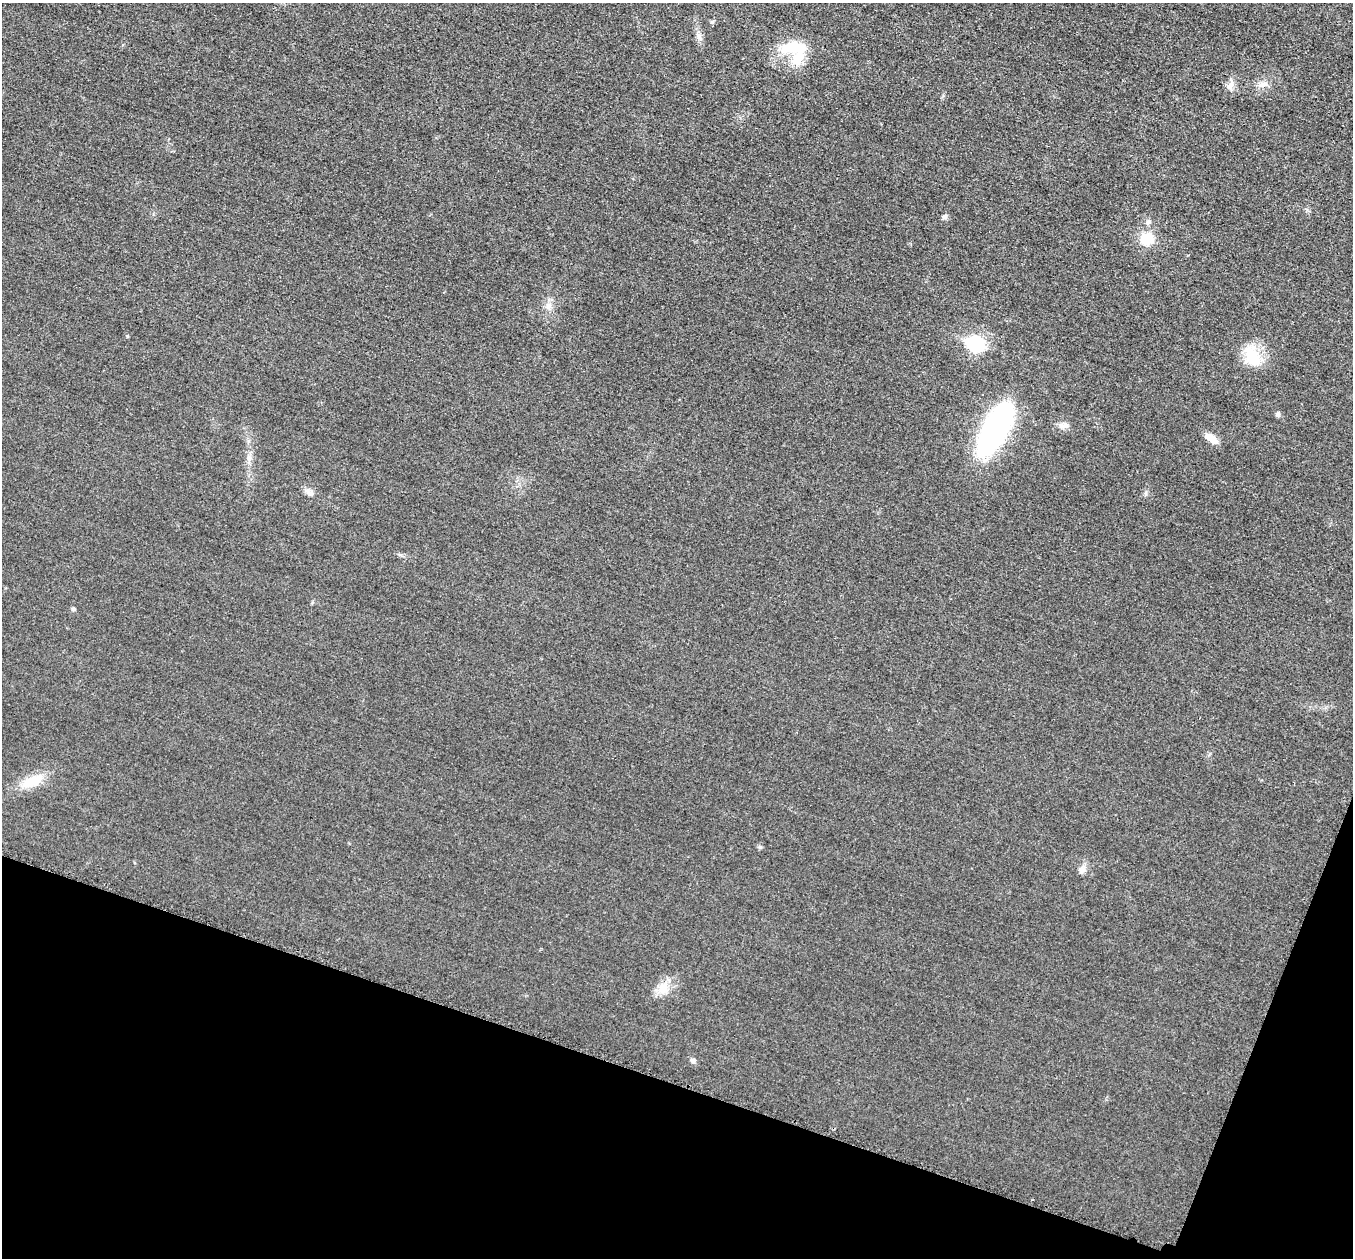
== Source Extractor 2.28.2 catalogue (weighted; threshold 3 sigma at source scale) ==
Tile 15 of 4 x 4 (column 3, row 4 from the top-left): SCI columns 2736-4086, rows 197-1452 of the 5458 x 5501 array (HDU 1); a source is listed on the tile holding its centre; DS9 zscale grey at full resolution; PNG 1355 x 1260 px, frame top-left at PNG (2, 3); no overlay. Shown black and unused: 17% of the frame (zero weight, under 3 of 5 exposures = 4% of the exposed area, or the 3 px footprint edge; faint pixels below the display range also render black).
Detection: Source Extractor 2.28.2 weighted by HDU 2 'WHT'; one run over the whole footprint, this tile lists its part. Background 0.0197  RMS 0.0051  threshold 0.0228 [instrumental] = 3 sigma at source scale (4.5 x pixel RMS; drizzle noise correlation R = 1.50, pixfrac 1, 0.05/0.05 arcsec/px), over >= 5 px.
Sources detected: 24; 1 inside a brighter object's white glare — not listed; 1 inside a brighter listed object's ellipse — not listed separately; the other 22 listed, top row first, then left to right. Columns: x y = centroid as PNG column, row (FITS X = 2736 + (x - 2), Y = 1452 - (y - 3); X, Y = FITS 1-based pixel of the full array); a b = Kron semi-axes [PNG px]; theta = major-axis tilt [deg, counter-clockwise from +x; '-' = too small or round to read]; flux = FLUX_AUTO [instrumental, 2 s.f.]
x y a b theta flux
699 36 12 5 -70 2
790 47 31 14 22 14
1263 84 14 7 5 2.9
1230 86 14 7 58 2.7
944 217 7 6 - 1.3
1148 222 8 6 28 1.4
1147 239 15 14 - 11
548 306 11 8 71 3
975 344 8 7 - 91
1252 356 31 17 -63 15
1278 414 6 5 - 1.4
1064 425 13 7 -2 2.7
996 428 59 23 62 98
1212 439 15 8 -38 4.8
249 458 7 4 18 1.1
310 492 14 7 -42 2.5
73 609 5 5 - 0.74
32 781 28 13 22 11
759 847 6 4 -90 0.74
1082 869 10 9 - 2.4
663 988 16 14 61 6.7
693 1061 7 6 - 1.3
Unlisted compact peaks at least as high as the median listed source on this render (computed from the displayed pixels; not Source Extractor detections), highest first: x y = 712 22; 127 336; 1146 494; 1307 210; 400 555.